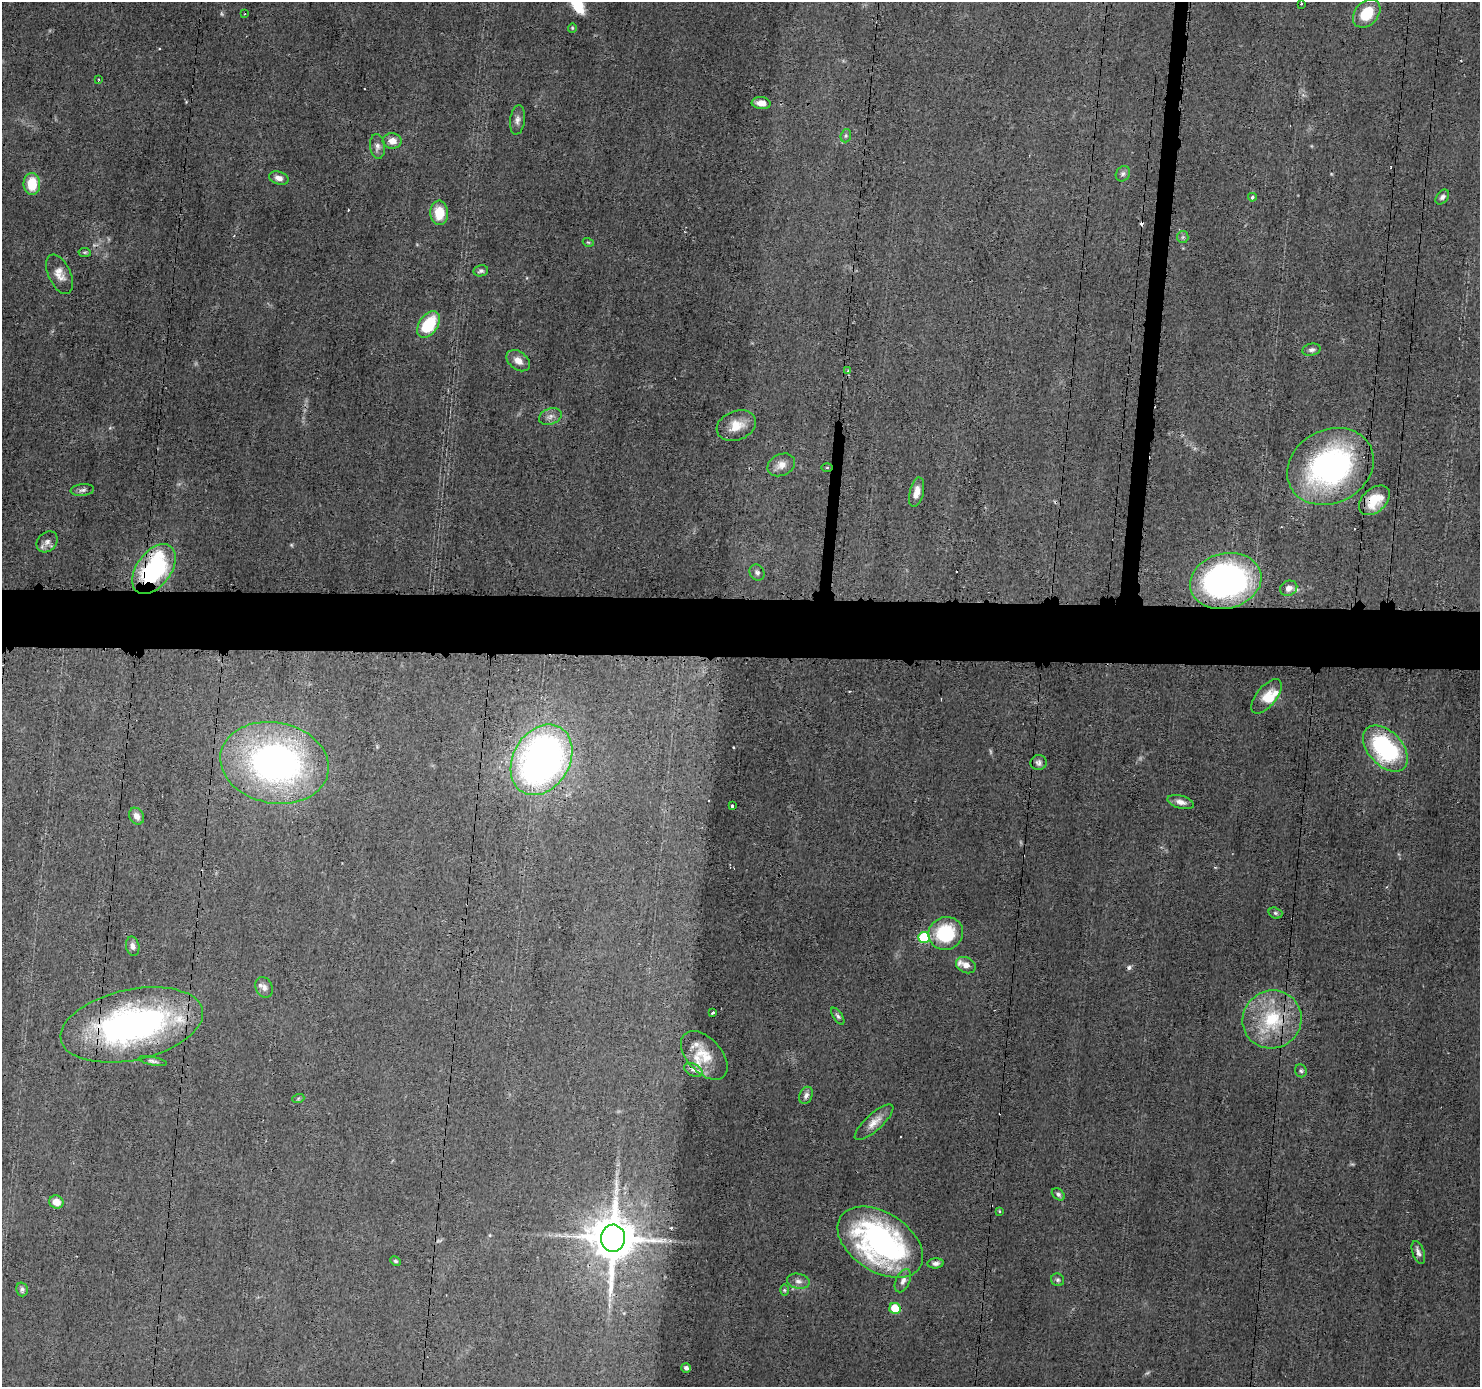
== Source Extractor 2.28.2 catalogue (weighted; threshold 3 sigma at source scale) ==
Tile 5 of 3 x 3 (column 2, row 2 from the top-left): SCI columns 1479-2956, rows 1496-2880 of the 4435 x 4471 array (HDU 1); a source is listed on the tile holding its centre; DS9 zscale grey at full resolution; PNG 1482 x 1389 px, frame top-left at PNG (2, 2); each listed source drawn as its Kron ellipse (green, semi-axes under 4 px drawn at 4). Shown black and unused: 5% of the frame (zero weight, under 3 of 4 exposures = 2% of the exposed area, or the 3 px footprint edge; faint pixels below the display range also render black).
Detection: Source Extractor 2.28.2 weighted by HDU 2 'WHT'; one run over the whole footprint, this tile lists its part. Background 0.0344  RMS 0.0034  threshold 0.0151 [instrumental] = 3 sigma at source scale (4.5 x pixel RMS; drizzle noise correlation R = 1.50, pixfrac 1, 0.05/0.05 arcsec/px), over >= 5 px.
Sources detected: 94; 4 too faint to see at this stretch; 5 cosmic-ray / hot-pixel residue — neither listed nor drawn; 7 inside a brighter listed object's ellipse — not listed separately; the other 78 listed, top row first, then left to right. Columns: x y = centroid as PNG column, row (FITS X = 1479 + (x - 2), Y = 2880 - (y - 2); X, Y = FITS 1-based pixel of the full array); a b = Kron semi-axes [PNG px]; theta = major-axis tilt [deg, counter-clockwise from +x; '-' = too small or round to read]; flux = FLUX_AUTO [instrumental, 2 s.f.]
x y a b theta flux
1301 4 3 2 - 0.37
1367 13 16 11 47 9.4
245 14 3 2 - 0.25
572 28 5 4 - 0.42
99 80 3 2 - 0.32
761 103 9 6 -5 2.7
517 120 15 7 83 1.7
846 136 7 5 70 0.64
392 141 9 7 -5 3.2
377 146 12 7 -83 1.7
1123 174 8 6 54 1
279 178 10 6 -17 1.8
32 184 11 8 -89 9.2
1252 197 4 3 - 0.91
1442 197 8 5 52 1
439 213 12 9 -88 7.7
1183 237 6 5 - 0.7
588 242 5 3 - 0.34
85 252 6 4 -6 0.5
481 271 7 5 11 1
59 274 21 11 -65 3.7
428 325 15 9 56 16
1311 350 9 6 10 1.1
518 361 13 9 -37 3
848 371 3 3 - 0.47
550 416 12 8 18 1.7
736 426 20 14 21 6
781 465 14 10 26 3
1330 466 45 36 28 83
827 467 5 3 - 0.31
82 490 12 6 6 1.1
917 492 15 7 77 3.1
1374 500 18 12 41 7.8
47 542 12 9 43 2.1
154 569 28 17 54 52
757 573 8 7 - 1.1
1226 581 36 27 13 120
1289 588 9 7 24 2.1
1266 696 21 10 51 5
1385 748 27 17 -46 42
541 760 37 28 60 170
274 763 55 40 -11 130
1039 763 8 7 - 1.2
1181 802 13 6 -16 2
732 806 3 3 - 0.74
137 816 9 7 -58 1.9
1275 913 7 5 -17 0.69
946 933 17 16 - 20
924 937 6 5 - 26
133 946 10 6 -78 1.5
966 965 10 7 -27 2.5
264 987 11 8 -65 1.7
712 1013 3 3 - 1.4
838 1016 9 4 -55 0.81
1272 1019 30 28 32 23
132 1025 72 35 12 110
704 1055 29 17 -47 8.5
153 1061 14 4 -12 0.98
693 1070 10 6 -27 1.4
1301 1071 6 6 - 0.75
806 1095 9 6 66 1.3
298 1099 6 4 19 0.41
874 1122 25 8 42 3.7
1058 1194 7 5 -40 0.78
56 1202 7 6 - 3
999 1211 4 3 - 0.35
613 1238 13 12 - 1700
880 1242 47 29 -33 90
1418 1253 12 5 -71 1.4
395 1261 5 3 - 0.48
936 1263 8 5 5 1.3
1058 1280 7 6 - 0.82
798 1281 11 7 -12 1.6
903 1281 12 7 65 1.8
22 1289 7 5 -76 0.84
784 1290 6 4 -89 0.5
895 1308 6 5 - 11
686 1368 5 4 - 1.2
Overlapping masked pixels (flux is a lower limit): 5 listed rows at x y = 1374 500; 154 569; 1272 1019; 132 1025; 613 1238